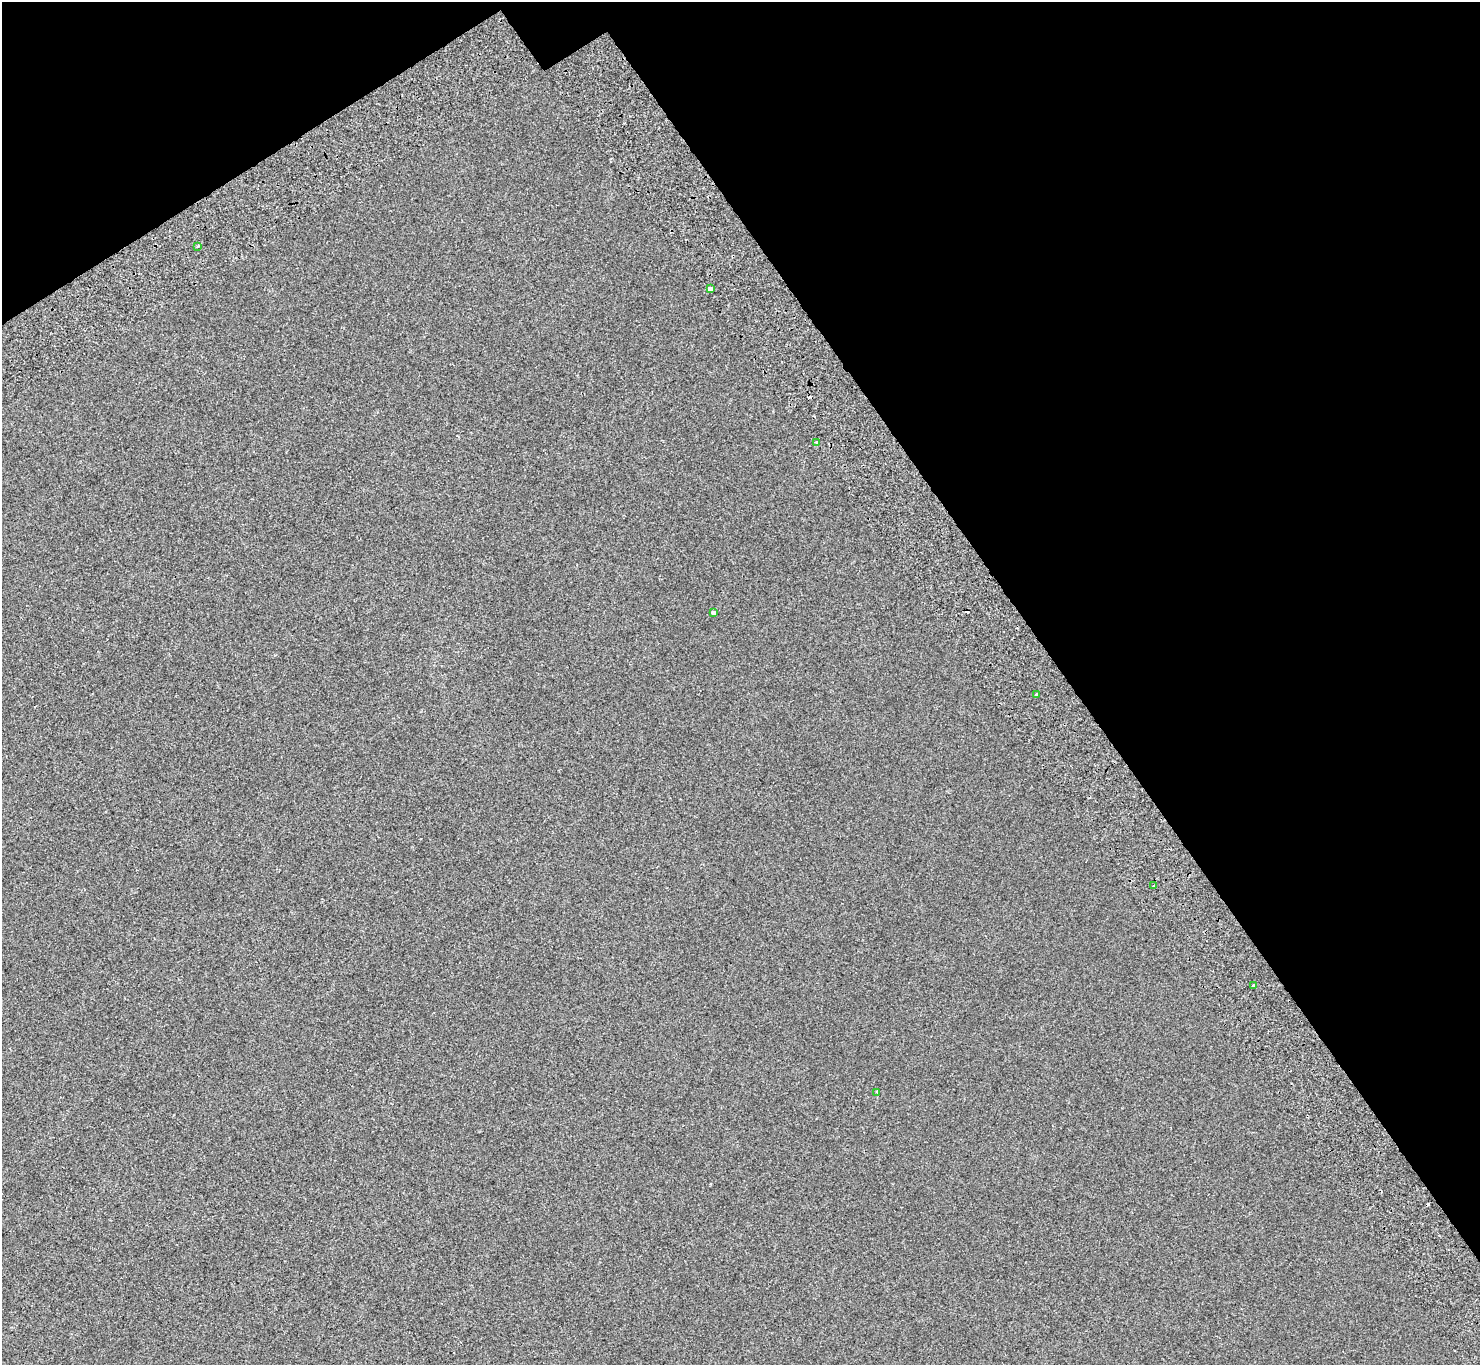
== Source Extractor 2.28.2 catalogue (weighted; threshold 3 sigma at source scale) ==
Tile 3 of 4 x 4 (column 3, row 1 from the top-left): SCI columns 3063-4540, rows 4412-5774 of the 6121 x 6036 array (HDU 1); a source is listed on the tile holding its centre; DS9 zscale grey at full resolution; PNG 1482 x 1367 px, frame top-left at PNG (2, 2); each listed source drawn as its Kron ellipse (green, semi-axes under 4 px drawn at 4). Shown black and unused: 32% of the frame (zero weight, under 2 of 3 exposures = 7% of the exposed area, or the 3 px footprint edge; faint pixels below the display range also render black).
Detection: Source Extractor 2.28.2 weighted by HDU 2 'WHT'; one run over the whole footprint, this tile lists its part. Background -7.26e-04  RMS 0.0046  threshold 0.0205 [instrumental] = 3 sigma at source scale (4.5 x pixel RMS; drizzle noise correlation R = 1.50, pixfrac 1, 0.0396/0.0396 arcsec/px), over >= 5 px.
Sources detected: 12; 4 cosmic-ray / hot-pixel residue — neither listed nor drawn; the other 8 listed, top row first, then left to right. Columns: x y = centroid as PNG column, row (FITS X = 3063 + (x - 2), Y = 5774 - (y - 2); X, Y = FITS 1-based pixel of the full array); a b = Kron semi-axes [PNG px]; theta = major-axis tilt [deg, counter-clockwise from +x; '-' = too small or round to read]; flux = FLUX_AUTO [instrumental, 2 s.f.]
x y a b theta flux
198 246 3 3 - 1.2
710 289 4 4 - 8.5
817 443 4 3 - 2.5
713 613 3 3 - 3
1037 695 3 3 - 0.7
1154 886 3 3 - 2.8
1253 985 3 3 - 1.4
877 1092 3 2 - 0.41